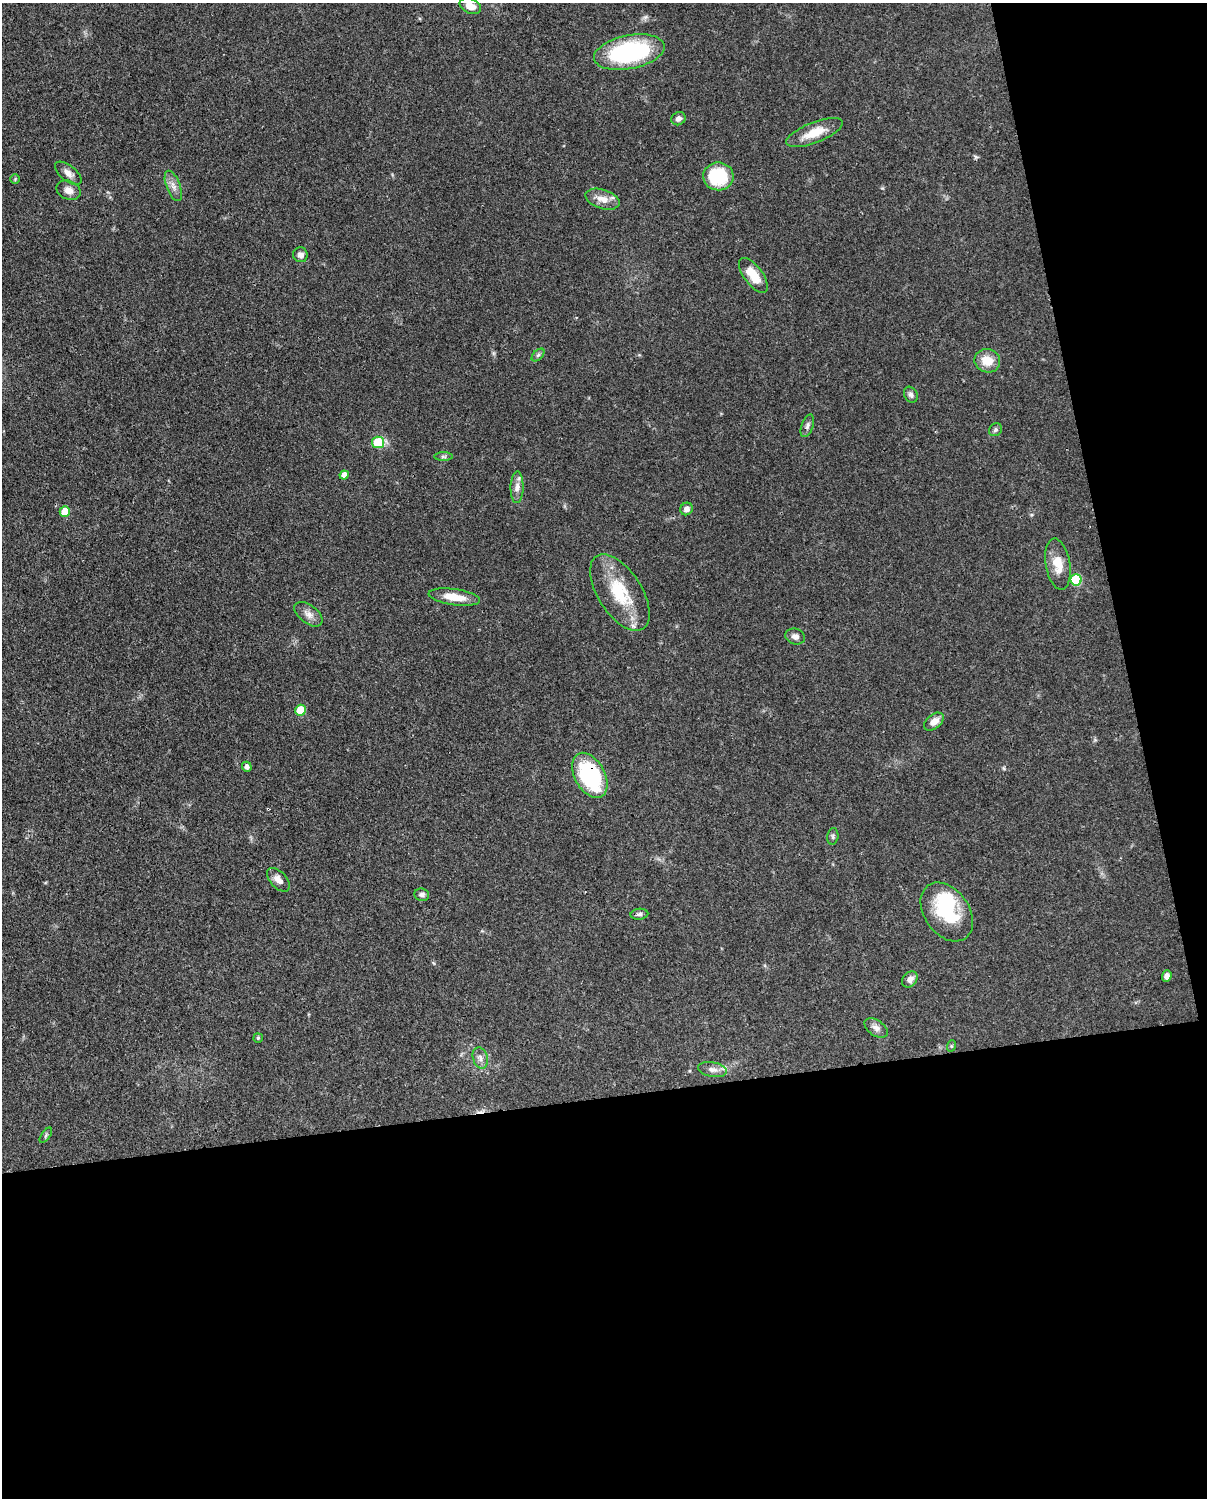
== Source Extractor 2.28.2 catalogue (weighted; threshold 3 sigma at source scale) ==
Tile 12 of 4 x 3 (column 4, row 3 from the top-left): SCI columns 3705-4909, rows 266-1761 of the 4999 x 4907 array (HDU 1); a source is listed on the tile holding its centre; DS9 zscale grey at full resolution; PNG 1209 x 1500 px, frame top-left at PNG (2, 3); each listed source drawn as its Kron ellipse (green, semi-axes under 4 px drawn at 4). Shown black and unused: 33% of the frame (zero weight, under 3 of 4 exposures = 7% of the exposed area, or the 3 px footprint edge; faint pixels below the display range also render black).
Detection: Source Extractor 2.28.2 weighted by HDU 2 'WHT'; one run over the whole footprint, this tile lists its part. Background 0.0857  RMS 0.0039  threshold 0.0174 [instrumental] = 3 sigma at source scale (4.5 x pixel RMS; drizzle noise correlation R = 1.50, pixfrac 1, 0.05/0.05 arcsec/px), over >= 5 px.
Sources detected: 49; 1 inside a brighter object's white glare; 1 cosmic-ray / hot-pixel residue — neither listed nor drawn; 1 inside a brighter listed object's ellipse — not listed separately; the other 46 listed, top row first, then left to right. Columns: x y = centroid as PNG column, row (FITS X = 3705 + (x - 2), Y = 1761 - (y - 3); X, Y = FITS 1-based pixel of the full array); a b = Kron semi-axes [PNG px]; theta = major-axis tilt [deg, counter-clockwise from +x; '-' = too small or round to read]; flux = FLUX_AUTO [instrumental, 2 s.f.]
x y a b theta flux
470 6 11 7 -22 3.7
629 52 36 17 11 48
678 119 7 6 - 1.4
814 133 30 10 21 8.1
68 173 16 8 -38 2.7
718 176 15 14 - 19
15 179 5 4 - 0.44
173 186 16 7 -69 2.5
68 190 12 9 -26 2.7
602 199 17 9 -18 4.1
300 255 7 7 - 1.7
753 275 20 9 -53 7.8
538 355 8 4 44 0.8
987 361 13 11 -18 6.2
911 395 8 6 -62 1.2
807 426 12 6 70 1.3
995 430 7 6 - 0.83
378 442 6 5 - 15
443 457 9 4 0 0.82
344 475 4 4 - 2.6
517 487 16 6 89 2.5
686 509 6 6 - 1.8
65 512 5 5 - 7
1058 564 26 12 -80 7.3
1076 580 5 5 - 20
620 592 43 22 -57 20
454 597 26 8 -8 7.4
308 614 16 9 -37 2.9
795 636 10 8 -15 2
300 710 5 5 - 9.5
934 722 11 7 38 3.3
247 767 5 4 - 1.5
590 775 24 15 -61 40
833 836 8 5 82 0.85
278 880 14 8 -46 2.8
422 895 7 6 - 1.4
947 912 32 22 -54 25
639 914 9 5 4 1.1
1167 976 6 4 69 1.6
910 979 9 7 51 2.2
876 1028 13 7 -34 2.2
258 1038 5 4 - 0.47
951 1046 6 3 72 0.44
480 1058 11 7 -73 1.8
712 1069 15 7 -10 2.3
46 1135 9 4 55 0.75
Overlapping masked pixels (flux is a lower limit): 1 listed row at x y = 590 775
Isophote crosses this tile's border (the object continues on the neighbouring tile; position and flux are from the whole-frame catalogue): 1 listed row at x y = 470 6